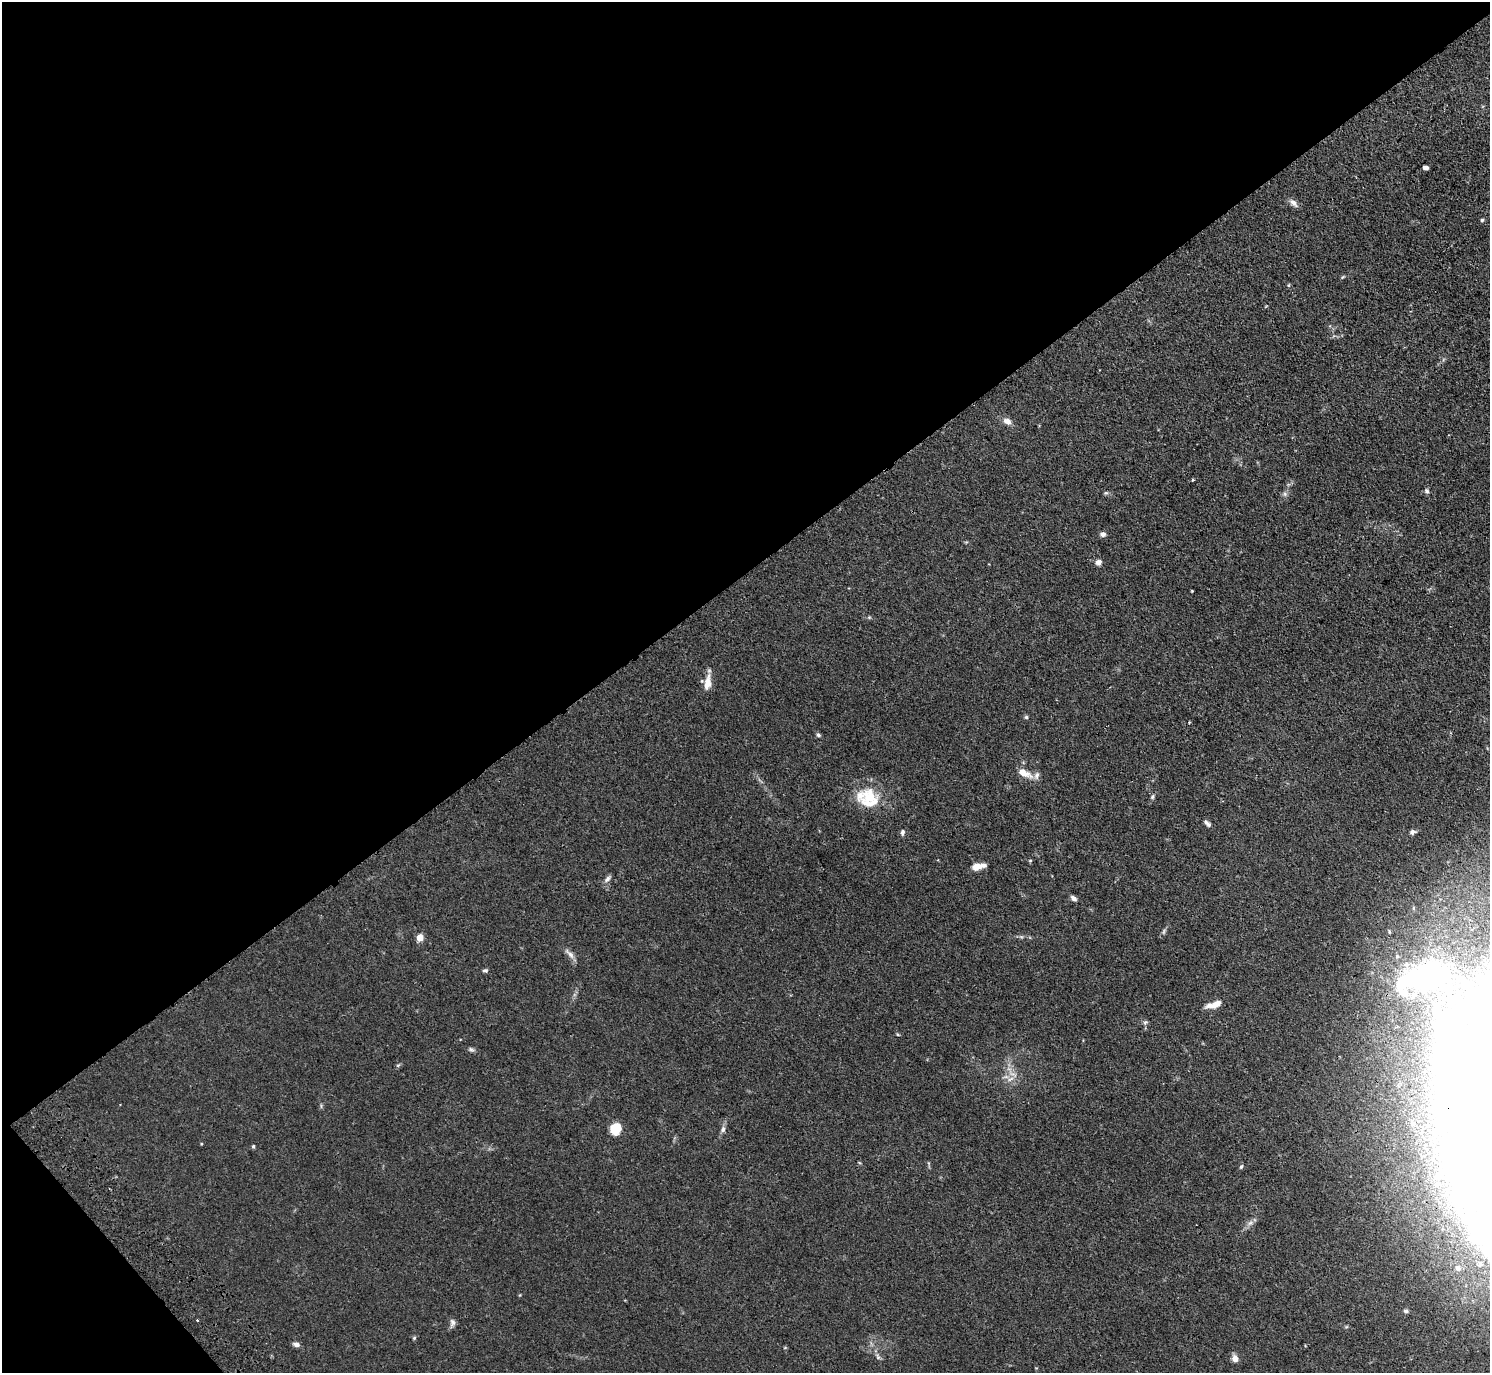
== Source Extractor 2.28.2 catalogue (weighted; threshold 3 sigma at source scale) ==
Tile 5 of 4 x 4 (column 1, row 2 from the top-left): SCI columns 48-1535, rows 3083-4453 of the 6046 x 6025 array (HDU 1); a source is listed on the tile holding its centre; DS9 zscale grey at full resolution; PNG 1492 x 1375 px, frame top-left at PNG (2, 2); no overlay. Shown black and unused: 43% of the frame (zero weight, under 3 of 4 exposures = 4% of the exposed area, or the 3 px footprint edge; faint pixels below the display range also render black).
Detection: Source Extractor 2.28.2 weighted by HDU 2 'WHT'; one run over the whole footprint, this tile lists its part. Background 0.0335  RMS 0.0033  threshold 0.0147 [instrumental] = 3 sigma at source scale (4.5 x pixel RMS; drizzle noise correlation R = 1.50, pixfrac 1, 0.05/0.05 arcsec/px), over >= 5 px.
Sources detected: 53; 2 inside a brighter object's white glare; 1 cosmic-ray / hot-pixel residue — not listed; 5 inside a brighter listed object's ellipse — not listed separately; the other 45 listed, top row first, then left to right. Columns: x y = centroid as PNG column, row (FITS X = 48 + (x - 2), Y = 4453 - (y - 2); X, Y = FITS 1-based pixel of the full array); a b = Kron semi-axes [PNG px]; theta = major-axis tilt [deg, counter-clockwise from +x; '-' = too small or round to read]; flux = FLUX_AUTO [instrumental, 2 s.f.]
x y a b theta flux
1426 168 5 4 - 1.2
1293 203 11 6 -48 1.5
1482 220 4 4 - 0.47
1007 421 11 8 -23 1.9
1193 480 3 3 - 0.35
1427 491 7 6 - 0.68
1106 493 6 4 -17 0.47
1285 494 6 6 - 0.72
1103 534 6 6 - 1
1098 562 8 7 - 1.1
1192 591 2 2 - 0.25
707 683 19 8 82 3.6
1026 717 5 5 - 0.44
818 735 6 5 - 0.58
1024 773 20 8 -28 3.6
869 797 26 23 29 10
1152 797 7 4 82 0.57
1207 823 10 5 -41 1
902 832 8 5 78 0.81
1413 832 7 5 8 0.95
1030 860 5 3 - 0.3
977 867 12 8 14 2.5
607 879 11 6 46 1
1074 898 7 5 -40 1.1
420 938 5 4 - 5.4
570 954 18 6 -47 1.6
485 971 6 4 7 0.6
1427 978 85 43 11 87
1214 1004 18 6 16 3.7
1145 1022 7 5 21 0.61
471 1049 9 5 -30 0.66
398 1065 6 4 18 0.42
1010 1079 11 4 33 1.1
616 1128 11 10 - 6.6
723 1129 9 6 88 0.97
253 1146 5 4 - 0.45
1241 1167 6 4 53 0.45
1480 1264 7 5 82 0.76
1458 1268 8 7 - 1.3
1406 1311 6 5 - 0.79
452 1322 10 7 79 1.1
414 1338 5 5 - 0.42
296 1344 8 5 -13 1.2
878 1357 8 5 -60 0.79
1235 1359 7 6 - 2.4
Isophote crosses this tile's border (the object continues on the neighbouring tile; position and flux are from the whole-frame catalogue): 1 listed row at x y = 1427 978